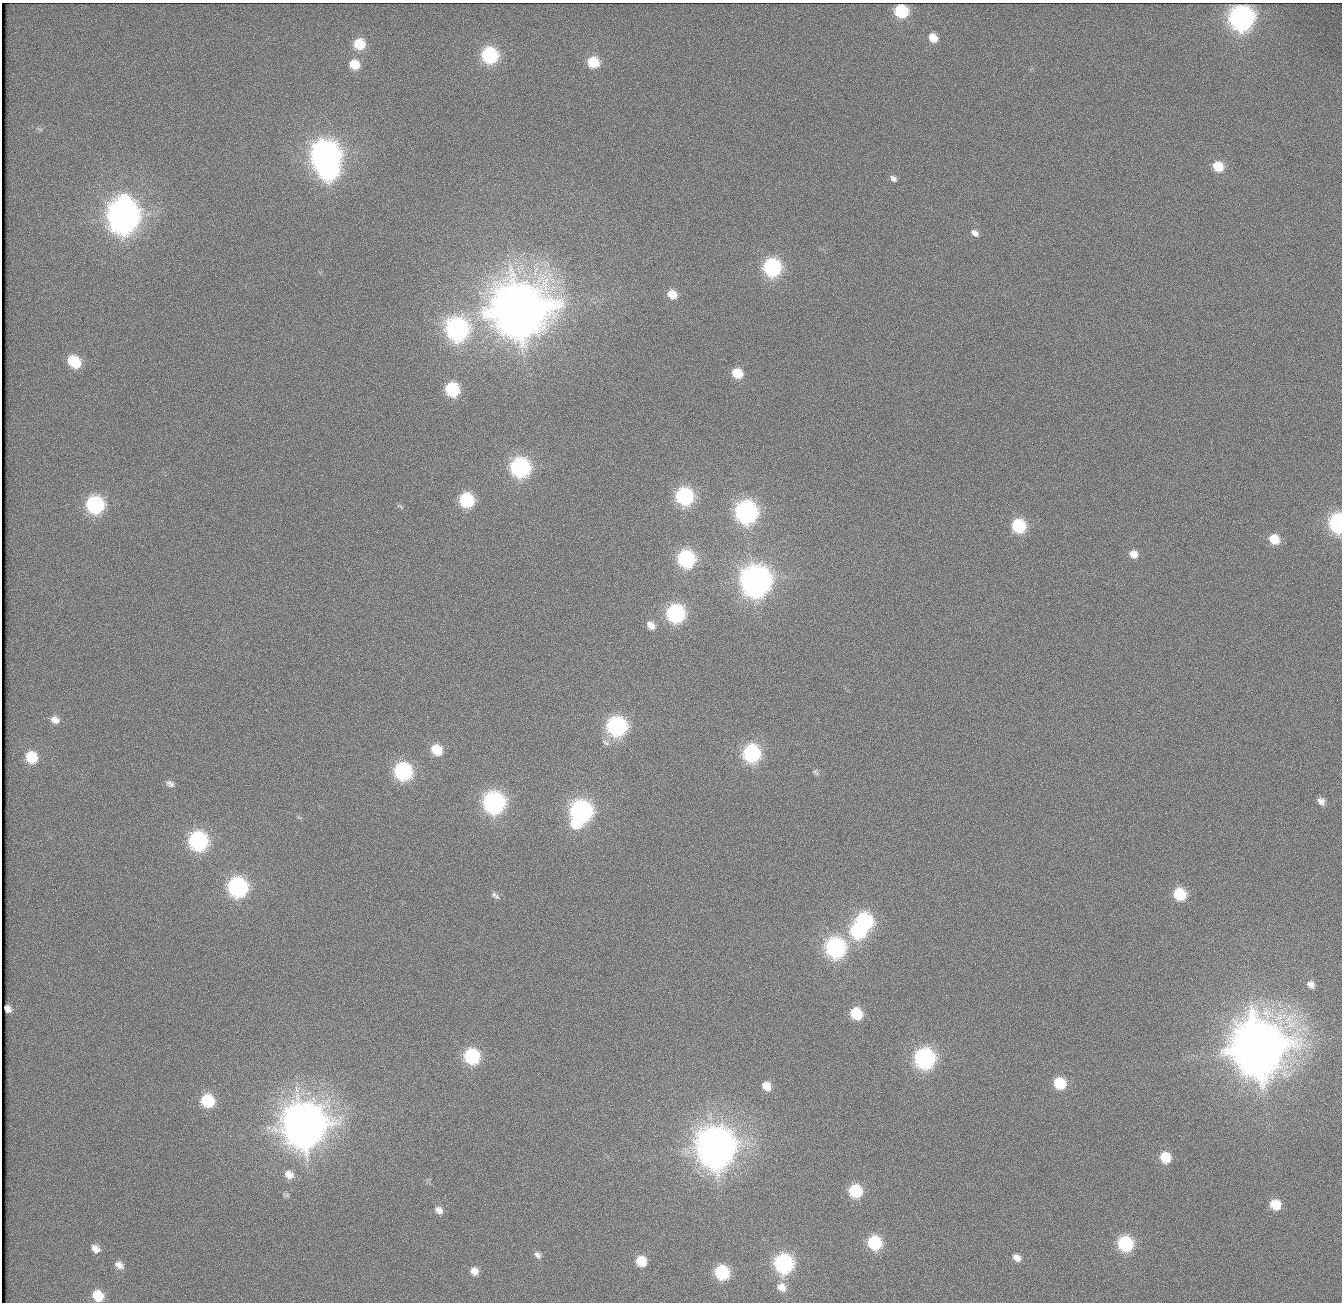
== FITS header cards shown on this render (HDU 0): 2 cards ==
NAXIS1  =                 1340          /
NAXIS2  =                 1300          /

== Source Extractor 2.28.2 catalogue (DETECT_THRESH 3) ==
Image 1340 x 1300 px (HDU 0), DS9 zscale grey, 1 PNG px = 1 image px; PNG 1344 x 1304 px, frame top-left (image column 1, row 1300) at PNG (2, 3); no overlay
Background 110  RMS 2.7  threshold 8.18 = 3 sigma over >= 5 px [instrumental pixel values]
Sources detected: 82; all 82 listed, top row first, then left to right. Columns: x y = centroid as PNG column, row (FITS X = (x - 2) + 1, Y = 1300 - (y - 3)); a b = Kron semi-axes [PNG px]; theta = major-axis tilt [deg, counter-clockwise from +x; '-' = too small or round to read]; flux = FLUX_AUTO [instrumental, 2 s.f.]
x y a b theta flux
901 11 9 8 - 1.3e+04
1241 18 12 11 - 1.1e+05
933 38 10 8 -46 2.5e+03
359 44 10 9 - 5.6e+03
490 55 10 9 - 2.5e+04
593 62 11 9 -30 6.4e+03
354 64 10 8 -29 3.9e+03
40 129 9 2 -35 2.2e+02
325 155 13 11 -22 2.0e+05
1218 166 11 9 -37 4.9e+03
328 170 12 10 -17 4.8e+04
893 179 11 7 -38 7.8e+02
123 216 14 13 - 3.1e+05
975 233 12 8 -35 1.1e+03
772 267 11 10 - 3.5e+04
672 294 10 8 -37 2.7e+03
519 310 17 17 - 1.7e+06
457 329 12 11 - 7.7e+04
74 362 12 9 -38 7.8e+03
737 373 11 10 - 4.5e+03
452 389 10 9 - 1.4e+04
520 467 11 10 - 4.8e+04
685 496 10 9 - 3.2e+04
466 500 10 9 - 1.6e+04
95 505 11 10 - 3.2e+04
400 506 12 5 -34 5.6e+02
746 512 11 11 - 7.5e+04
1338 523 10 8 -80 4.4e+04
1019 526 11 10 - 1.4e+04
1274 539 11 9 -33 4.5e+03
1133 554 12 10 -30 2.0e+03
686 559 11 9 -49 3.1e+04
755 581 13 12 - 2.4e+05
675 614 11 10 - 3.6e+04
651 625 10 7 -45 1.3e+03
55 720 12 10 -20 1.6e+03
617 726 11 10 - 4.6e+04
437 750 10 8 -39 4.4e+03
751 753 10 9 - 3.1e+04
31 757 12 10 -47 6.6e+03
403 771 11 10 - 3.4e+04
815 772 9 4 -43 3.1e+02
170 784 13 9 -26 1.1e+03
1321 801 12 9 -41 1.5e+03
494 803 12 11 - 7.1e+04
581 811 12 11 - 7.5e+04
575 824 14 10 -30 3.8e+03
198 841 11 11 - 4.4e+04
237 887 11 10 - 4.7e+04
1180 894 12 10 -42 8.6e+03
497 897 7 6 - 4.2e+02
864 921 11 9 -48 2.6e+04
858 931 11 9 -50 2.0e+04
835 948 11 10 - 5.2e+04
1311 984 11 8 -41 1.1e+03
8 1009 7 5 -57 7.5e+02
856 1014 10 8 -50 6.9e+03
1259 1048 18 17 - 1.6e+06
472 1056 10 9 - 2.0e+04
924 1059 11 10 - 5.8e+04
1060 1083 12 10 -39 7.6e+03
766 1086 9 7 -45 2.3e+03
208 1101 11 9 -36 1.0e+04
304 1125 15 15 - 8.2e+05
716 1148 15 14 - 6.1e+05
1165 1157 10 9 - 4.5e+03
289 1174 10 8 -32 1.4e+03
855 1191 10 8 -43 1.1e+04
1275 1205 12 10 -24 4.8e+03
439 1210 9 7 -34 9.4e+02
875 1243 9 8 - 1.4e+04
1125 1244 11 10 - 2.0e+04
95 1249 11 8 -41 1.4e+03
537 1255 8 6 -32 6.0e+02
1017 1258 8 6 -41 1.3e+03
641 1261 9 8 - 4.0e+03
783 1264 11 10 - 4.3e+04
119 1265 12 8 -30 1.4e+03
474 1271 8 7 - 1.3e+03
722 1273 10 9 - 1.5e+04
782 1287 12 10 -41 2.0e+03
98 1296 11 8 -43 4.9e+03
At the frame edge (FLAGS 8, measured only in part): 1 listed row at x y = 1338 523